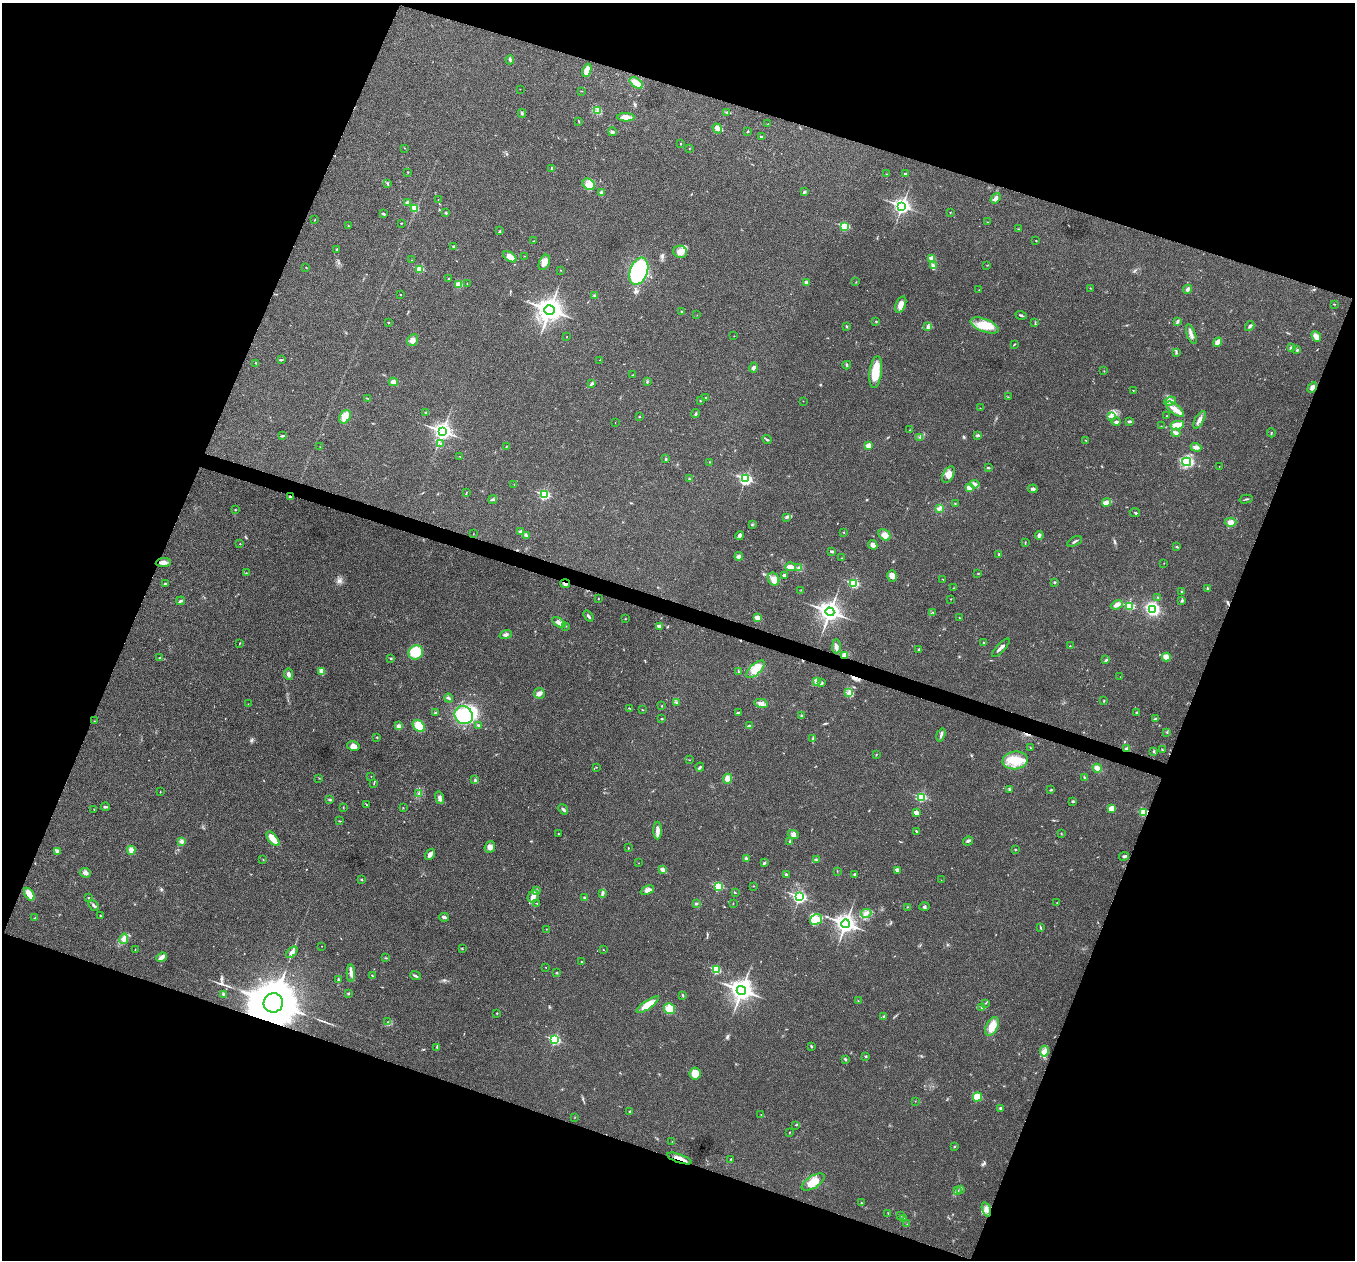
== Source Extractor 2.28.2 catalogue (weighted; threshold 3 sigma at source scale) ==
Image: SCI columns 3-5411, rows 136-5165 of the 5417 x 5431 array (HDU 1 of 3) = the unmasked area's bounding box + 8 px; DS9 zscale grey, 4 x 4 block average (1 PNG px = mean of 4 x 4 image px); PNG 1357 x 1262 px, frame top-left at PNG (2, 3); each listed source drawn as its Kron ellipse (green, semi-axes under 4 px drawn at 4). Shown black and unused: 40% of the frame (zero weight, under 3 of 4 exposures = <1% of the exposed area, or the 3 px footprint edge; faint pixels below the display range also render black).
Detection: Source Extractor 2.28.2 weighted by HDU 2 'WHT'. Background 0.0212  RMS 0.0041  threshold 0.0183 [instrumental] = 3 sigma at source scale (4.5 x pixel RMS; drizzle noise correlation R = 1.50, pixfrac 1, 0.05/0.05 arcsec/px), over >= 5 px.
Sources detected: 433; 2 inside a brighter object's white glare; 3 cosmic-ray / hot-pixel residue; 1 long thin detection or spike segment (spike, bleed or trail) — neither listed nor drawn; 5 coinciding with a brighter row at this scale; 13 inside a brighter listed object's ellipse — not listed separately; the other 409 listed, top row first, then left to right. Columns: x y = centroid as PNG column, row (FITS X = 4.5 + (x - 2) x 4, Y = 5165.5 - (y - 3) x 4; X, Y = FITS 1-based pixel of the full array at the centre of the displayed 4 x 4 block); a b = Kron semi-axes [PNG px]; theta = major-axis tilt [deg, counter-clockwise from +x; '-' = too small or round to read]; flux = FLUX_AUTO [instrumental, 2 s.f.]
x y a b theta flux
510 60 4 2 - 2.9
587 70 7 3 70 30
636 83 7 3 -35 30
520 89 2 2 - 0.49
581 91 2 2 - 0.86
598 111 4 3 - 4.3
727 112 3 2 - 2.4
522 113 4 3 - 3.6
626 117 8 4 -1 16
579 121 3 2 - 1.3
768 124 2 2 - 0.61
717 128 5 3 - 12
748 131 2 2 - 1.4
612 132 4 4 - 5.8
761 137 3 2 - 3.9
681 144 3 2 - 1.2
404 148 2 2 - 0.72
689 149 2 2 - 0.72
552 168 3 2 - 3.8
408 172 2 2 - 0.77
886 174 2 2 - 0.99
906 174 4 3 - 4.3
388 183 3 2 - 1.7
589 184 7 5 -36 16
804 192 4 2 - 2.7
601 193 3 3 - 5.1
996 198 6 3 53 8.1
438 199 2 2 - 0.81
408 202 4 2 - 4.5
902 206 4 3 - 780
415 208 2 2 - 58
950 212 2 2 - 0.69
446 213 2 2 - 1.4
384 214 3 2 - 2.7
315 220 3 2 - 1.1
987 222 2 2 - 0.71
401 223 3 2 - 1.1
348 226 2 2 - 0.8
845 226 2 2 - 170
1018 229 2 2 - 1.1
500 231 2 2 - 1.4
533 241 2 2 - 0.73
1036 241 2 2 - 2.1
453 247 3 2 - 3.3
336 249 3 2 - 2.2
680 252 7 6 - 24
525 256 2 2 - 0.74
510 257 7 4 -34 20
932 258 2 2 - 60
411 260 2 2 - 0.59
544 262 8 5 66 23
987 265 2 2 - 0.93
933 266 4 3 - 4.4
306 267 2 2 - 0.94
420 269 2 2 - 99
561 270 2 2 - 0.69
639 271 14 9 69 310
449 279 2 2 - 0.99
806 282 4 3 - 4.5
856 282 2 2 - 1
467 283 2 2 - 0.72
458 285 4 3 - 15
1090 288 2 2 - 0.92
1188 289 5 3 - 4.5
979 290 2 2 - 0.59
401 294 2 2 - 2.2
594 295 2 2 - 1.7
901 304 9 5 70 15
1334 304 3 2 - 1.4
549 310 5 4 - 2000
682 312 3 2 - 2
697 315 2 2 - 0.47
1021 315 5 2 - 3.5
388 322 2 2 - 1.6
876 322 2 2 - 0.74
1035 322 4 2 - 1.8
1177 322 3 2 - 2.5
985 325 15 6 -21 45
847 326 3 2 - 2.1
1250 326 5 3 - 4.5
928 327 4 2 - 4.1
1191 334 10 2 -71 10
734 336 2 2 - 0.54
1316 336 6 4 -49 15
567 337 2 2 - 0.93
412 340 6 5 - 12
1218 342 5 3 - 19
1015 344 3 2 - 1.4
1291 348 3 3 - 3.3
1297 350 3 2 - 2.3
1176 353 2 2 - 2.2
281 360 3 2 - 1.7
599 360 2 2 - 0.4
256 363 2 2 - 0.86
847 365 4 2 - 3.9
754 368 5 3 - 5.6
1104 371 2 2 - 0.6
876 372 16 6 83 53
633 375 2 2 - 1.3
393 382 5 3 - 9.4
647 382 4 2 - 2.1
592 384 4 2 - 3.9
1312 387 6 4 59 8.4
1133 390 2 2 - 1
1008 397 2 2 - 0.71
368 398 4 2 - 2.4
705 398 2 2 - 1.6
700 401 2 2 - 1
803 401 2 2 - 0.64
1170 401 6 3 23 7.9
980 408 2 2 - 0.57
1175 409 11 4 -40 18
425 413 2 2 - 1.8
695 414 4 2 - 2.2
1111 416 4 2 - 3.4
1166 416 2 2 - 0.62
345 417 7 5 60 27
639 417 2 2 - 1.4
1199 420 10 3 60 14
1129 421 3 2 - 4.3
615 422 2 2 - 0.5
1116 422 4 3 - 5.3
1177 425 7 4 10 27
1161 426 2 2 - 0.63
910 430 2 2 - 0.95
442 431 4 3 - 1000
1176 433 4 2 - 13
1271 433 4 2 - 1.7
978 435 4 2 - 4
283 436 4 2 - 3.6
919 437 2 2 - 1.8
767 439 5 2 - 2.7
1086 440 2 2 - 1.3
441 444 2 2 - 0.85
868 446 2 2 - 45
320 447 2 2 - 0.48
506 447 2 2 - 0.97
1196 447 5 3 - 9.2
460 456 2 2 - 0.97
666 459 3 2 - 3.3
709 462 2 2 - 0.88
1187 462 4 3 - 110
1219 466 2 2 - 0.63
988 468 3 2 - 1.9
948 475 9 5 58 17
689 479 2 2 - 1.5
745 479 3 2 - 420
974 484 5 3 - 5.8
514 485 2 2 - 0.93
969 488 3 3 - 23
1033 489 5 3 - 4.4
467 492 2 2 - 0.89
544 495 3 2 - 250
290 497 4 2 - 2.9
493 499 4 2 - 3.6
1246 499 7 2 14 2.5
1107 502 4 3 - 17
955 503 2 2 - 1.4
939 508 4 3 - 4.4
235 509 2 2 - 1.6
1135 512 5 2 - 1.9
787 517 4 2 - 2.5
1231 522 6 4 1 10
752 525 2 2 - 0.92
521 532 2 2 - 15
844 532 3 2 - 1.3
473 534 2 2 - 0.83
526 535 3 2 - 3
740 535 4 4 - 5.7
884 535 7 5 -42 15
1039 535 4 3 - 5.3
1075 541 8 2 29 4.3
1025 543 3 2 - 1.4
240 544 2 2 - 1.6
873 545 5 4 - 6.3
1177 547 3 2 - 2.6
832 552 3 2 - 2.8
999 554 3 2 - 2
739 556 4 2 - 4.8
841 558 2 2 - 0.69
163 562 8 4 5 11
1164 563 2 2 - 0.52
790 567 5 3 - 8.1
799 568 3 2 - 2.9
246 573 2 2 - 0.95
978 573 2 2 - 1.5
784 575 3 2 - 5.9
892 576 6 5 - 17
773 579 7 5 -58 14
943 579 2 2 - 0.72
565 583 5 2 - 6.2
1055 583 2 2 - 1.5
165 584 3 2 - 2
854 584 2 2 - 180
954 588 2 2 - 0.99
1207 588 3 2 - 3.5
801 590 2 2 - 1.1
1182 592 2 2 - 3.2
1158 598 3 2 - 1.6
598 599 2 2 - 0.79
951 599 2 2 - 0.68
1182 600 3 2 - 2.2
181 601 4 2 - 3.6
1117 605 6 4 25 11
1129 606 2 2 - 130
1153 609 4 3 - 200
830 612 4 4 - 1300
933 612 2 2 - 0.94
588 616 6 2 -51 4
757 618 4 4 - 18
959 618 2 2 - 1.1
625 619 2 2 - 1.4
559 623 7 3 -36 8.8
566 626 2 2 - 1
659 626 2 2 - 29
506 635 6 3 18 6
240 643 2 2 - 0.92
984 643 2 2 - 1.3
836 646 7 4 89 8.9
1070 646 2 2 - 1.3
1001 648 12 2 47 8
919 649 2 2 - 1.9
416 652 7 7 - 65
845 655 4 3 - 14
1166 657 4 3 - 19
160 658 3 2 - 1.7
390 658 3 2 - 1.8
1106 660 4 2 - 3.3
755 669 11 5 43 31
321 671 4 3 - 11
738 671 2 2 - 1.3
288 674 5 3 - 6.4
1120 677 2 2 - 0.54
816 682 2 2 - 2.5
822 683 3 2 - 2.7
539 693 5 5 - 9.9
849 693 4 3 - 5.9
449 698 5 2 - 3
1104 701 2 2 - 1.4
677 703 2 2 - 1.3
761 703 7 4 -12 13
248 704 2 2 - 0.6
662 706 2 2 - 1.3
630 709 2 2 - 0.8
642 710 2 2 - 1
436 713 2 2 - 1.4
738 713 3 2 - 3.1
1136 713 2 2 - 2
464 715 9 8 - 130
801 716 2 2 - 3.8
1156 718 2 2 - 1.6
662 719 3 2 - 2.1
94 721 2 2 - 0.58
478 725 3 2 - 3.3
399 726 3 3 - 10
419 726 7 5 -45 34
750 726 3 2 - 2.5
1167 733 2 2 - 0.83
941 735 7 2 72 5.9
377 737 2 2 - 1.7
813 739 4 2 - 2.4
353 746 6 4 -11 13
1030 748 2 2 - 0.55
1127 749 3 2 - 5.9
1162 750 3 2 - 1.5
1154 752 3 2 - 2.6
876 755 2 2 - 1.1
690 760 2 2 - 0.69
1015 760 13 9 8 47
596 767 2 2 - 0.73
700 767 4 2 - 3.2
1097 768 5 4 - 9.9
371 776 2 2 - 0.8
319 778 2 2 - 0.71
1084 778 2 2 - 1.6
728 779 5 4 - 17
475 780 3 2 - 2
374 783 3 2 - 1.6
1009 789 2 2 - 1.9
1051 790 3 2 - 1.9
160 792 2 2 - 1
419 793 3 2 - 2.4
921 797 2 2 - 200
440 798 6 3 -73 7.3
330 800 4 2 - 2.6
1073 801 3 2 - 2.5
367 805 2 2 - 0.82
105 807 4 2 - 3
343 807 3 2 - 1.3
403 808 2 2 - 0.71
94 809 2 2 - 0.9
563 809 6 2 -50 4.2
1112 809 4 3 - 25
916 813 4 3 - 9.6
1143 813 3 2 - 80
339 821 2 2 - 1.1
658 831 9 4 -90 11
916 831 3 2 - 2
558 834 2 2 - 1.9
1061 834 2 2 - 1.2
793 835 6 4 -19 8.1
273 839 9 4 -51 35
181 841 3 3 - 5.8
790 841 3 2 - 3.7
968 841 5 2 - 4.3
490 847 6 5 - 12
628 848 2 2 - 1.4
1015 849 2 2 - 1.6
131 850 4 3 - 14
57 851 4 4 - 5.2
430 854 6 2 56 12
1124 856 5 2 - 3.1
746 859 4 3 - 5.8
263 860 2 2 - 0.69
816 860 2 2 - 2.3
639 863 2 2 - 0.41
764 863 3 2 - 3
662 869 2 2 - 26
897 870 3 3 - 5.5
837 871 2 2 - 0.59
85 873 5 4 - 8.4
855 874 3 2 - 2.5
786 875 4 2 - 4.1
362 879 2 2 - 1.6
941 880 2 2 - 0.53
718 886 2 2 - 150
753 886 2 2 - 1.2
537 890 3 2 - 2.6
647 890 7 4 22 12
602 893 2 2 - 1
735 893 3 2 - 0.74
29 894 7 3 -57 32
533 897 6 5 - 11
799 897 3 2 - 480
89 898 2 2 - 1.3
584 898 3 2 - 2.4
537 903 3 2 - 1.9
1057 903 2 2 - 1.6
696 904 3 2 - 2.4
733 904 2 2 - 0.91
94 905 6 2 -53 4.6
907 907 2 2 - 0.96
924 907 5 2 - 3.5
866 913 5 2 - 5.5
100 916 2 2 - 1.9
444 917 5 3 - 4.1
34 918 2 2 - 1.1
816 919 6 5 - 18
845 924 4 3 - 1100
1041 928 2 2 - 1.2
546 929 2 2 - 0.7
124 939 5 4 - 9
322 946 2 2 - 0.67
462 948 3 2 - 1.5
135 949 2 2 - 0.75
603 950 2 2 - 1.8
292 952 7 3 46 10
161 957 6 3 39 12
386 958 3 2 - 1.2
581 962 2 2 - 1.3
546 967 2 2 - 0.58
716 970 2 2 - 140
351 973 8 3 -89 10
556 973 2 2 - 1.5
372 975 2 2 - 1.4
415 976 5 2 - 4.1
338 980 2 2 - 4.1
741 990 5 4 - 1500
348 993 2 2 - 2.3
223 994 4 2 - 2.9
683 996 2 2 - 1.6
858 1001 2 2 - 1
273 1003 10 9 - 14000
985 1003 2 2 - 0.96
648 1005 13 4 34 33
982 1007 3 3 - 3.3
669 1009 6 5 - 26
497 1013 3 2 - 1.3
884 1016 2 2 - 2.4
387 1022 2 2 - 1.2
992 1026 10 6 64 32
555 1040 3 2 - 250
811 1046 3 2 - 2.7
437 1047 2 2 - 1.5
1044 1051 5 2 - 4.9
866 1056 3 2 - 1.9
846 1060 3 2 - 2.8
695 1074 6 5 - 31
977 1097 5 4 - 44
915 1101 2 2 - 0.7
1001 1108 3 3 - 3.6
630 1111 2 2 - 1.5
761 1115 2 2 - 1
575 1117 2 2 - 0.56
796 1125 2 2 - 1.1
789 1132 2 2 - 0.85
672 1141 2 2 - 0.63
954 1147 2 2 - 1.4
679 1158 13 3 -19 14
731 1159 2 2 - 1.5
813 1182 13 6 31 27
960 1190 2 2 - 1.6
958 1191 3 2 - 2.1
861 1203 2 2 - 1.6
986 1209 7 3 -71 8.7
888 1213 2 2 - 1.1
900 1215 2 2 - 0.97
904 1218 4 3 - 4.3
907 1224 2 2 - 0.93
Overlapping masked pixels (flux is a lower limit): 6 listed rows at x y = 565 583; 845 655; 1127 749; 1143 813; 273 1003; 679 1158
Diffuse or blended objects may show on this block-average render without a row.